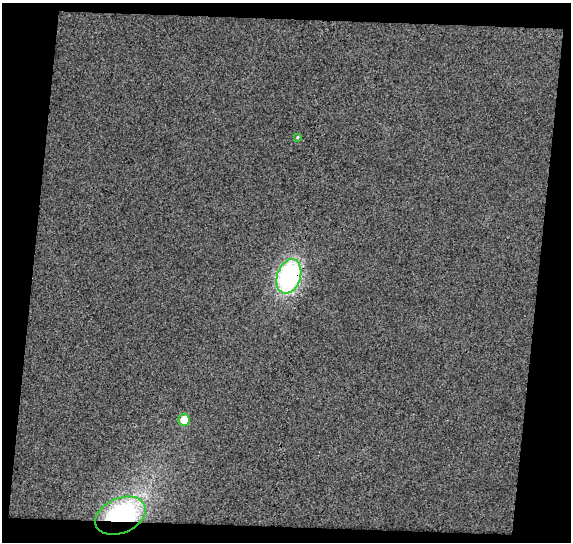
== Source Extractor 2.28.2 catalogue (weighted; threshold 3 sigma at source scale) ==
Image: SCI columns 1-569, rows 27-566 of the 569 x 592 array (HDU 1 of 3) = the unmasked area's bounding box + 8 px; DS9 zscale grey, full resolution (1 PNG px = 1 image px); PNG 573 x 544 px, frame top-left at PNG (2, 3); each listed source drawn as its Kron ellipse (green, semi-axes under 4 px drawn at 4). Shown black and unused: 17% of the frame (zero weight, under 3 of 4 exposures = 2% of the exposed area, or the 3 px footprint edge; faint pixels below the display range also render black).
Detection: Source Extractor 2.28.2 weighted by HDU 2 'WHT'. Background 0.0162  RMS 0.02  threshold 0.091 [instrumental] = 3 sigma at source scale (4.5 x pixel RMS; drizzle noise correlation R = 1.50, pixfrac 1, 0.0396/0.0396 arcsec/px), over >= 5 px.
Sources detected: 4; all 4 listed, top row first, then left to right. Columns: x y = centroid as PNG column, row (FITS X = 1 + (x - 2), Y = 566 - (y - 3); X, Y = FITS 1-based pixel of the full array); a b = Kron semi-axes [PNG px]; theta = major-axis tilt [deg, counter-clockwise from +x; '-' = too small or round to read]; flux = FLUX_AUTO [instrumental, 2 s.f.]
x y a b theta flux
297 137 4 3 - 2.3
289 276 18 11 71 320
184 420 6 5 - 35
120 516 27 17 23 280
Overlapping masked pixels (flux is a lower limit): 2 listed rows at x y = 289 276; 120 516